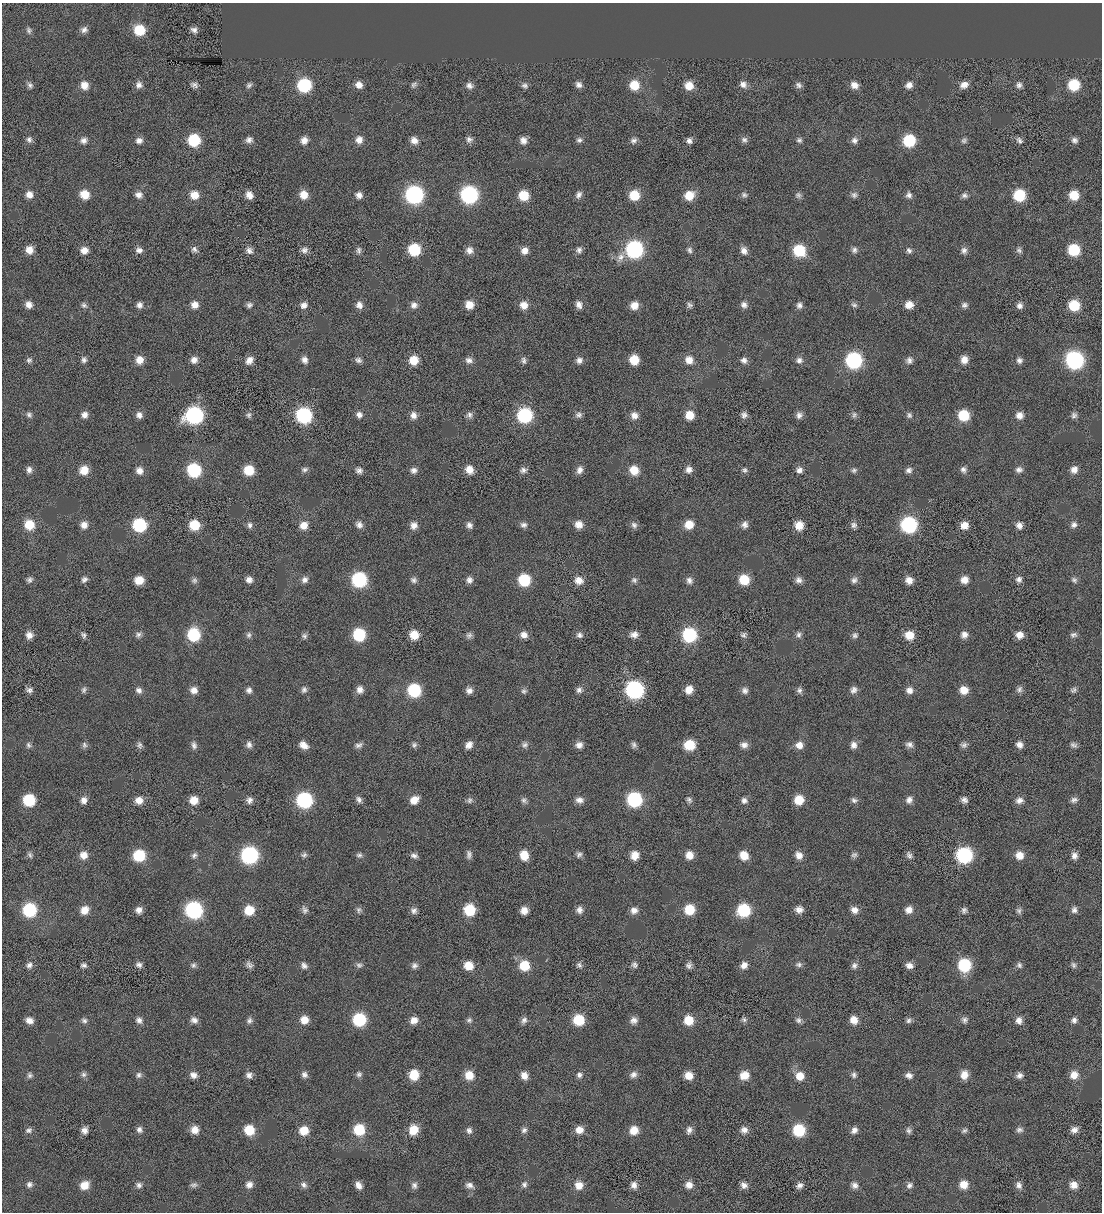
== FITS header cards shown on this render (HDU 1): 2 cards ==
NAXIS1  =                 1100 / BYTES PER ROW
NAXIS2  =                 1210 / NUMBER OF ROWS

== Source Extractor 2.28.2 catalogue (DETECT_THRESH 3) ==
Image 1100 x 1210 px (HDU 1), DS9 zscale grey, 1 PNG px = 1 image px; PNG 1104 x 1214 px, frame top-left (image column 1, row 1210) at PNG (2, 3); no overlay
Background 2.60e-04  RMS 0.054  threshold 0.163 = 3 sigma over >= 5 px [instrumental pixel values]
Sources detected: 424; all 424 listed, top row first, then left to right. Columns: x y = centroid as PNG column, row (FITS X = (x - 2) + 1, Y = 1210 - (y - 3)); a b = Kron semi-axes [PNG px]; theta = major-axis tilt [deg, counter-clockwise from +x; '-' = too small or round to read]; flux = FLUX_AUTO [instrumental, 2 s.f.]
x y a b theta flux
29 30 8 6 -77 9.4
84 30 9 8 - 16
139 30 9 9 - 120
194 30 8 7 - 15
743 84 9 8 - 19
30 85 9 6 -50 11
84 85 10 9 - 31
139 85 9 8 - 18
194 85 9 7 -23 12
249 85 8 6 49 9.6
304 85 9 9 - 260
359 85 8 7 - 26
414 85 9 6 48 9.9
579 85 8 7 - 16
634 85 9 9 - 73
798 85 9 7 -35 13
854 85 9 8 - 25
909 85 9 7 30 20
964 85 11 8 26 25
1019 85 8 7 - 13
1074 85 9 9 - 130
469 86 9 8 - 16
525 86 9 7 -20 12
689 86 9 8 - 49
29 139 9 8 - 13
83 140 9 8 - 16
139 140 8 7 - 17
194 140 9 9 - 160
249 140 9 7 17 16
304 140 9 8 - 23
359 140 9 8 - 28
414 140 9 8 - 24
469 140 9 8 - 14
523 140 9 8 - 21
579 140 8 7 - 11
634 140 9 7 23 13
744 140 8 7 - 12
799 140 7 7 - 9.8
855 140 9 8 - 16
909 140 9 9 - 190
964 140 8 6 27 9.3
1019 140 9 7 -49 12
1075 140 8 7 - 13
689 141 7 7 - 14
84 194 10 9 - 48
29 195 9 8 - 26
139 195 9 8 - 19
194 195 10 9 - 41
249 195 9 7 -62 26
304 195 9 9 - 41
359 195 8 7 - 19
414 195 10 10 - 700
469 195 10 10 - 640
523 195 9 8 - 88
579 195 9 6 56 15
634 195 9 9 - 88
689 195 9 9 - 63
744 195 8 7 - 10
798 195 8 7 - 11
854 195 9 8 - 12
909 195 8 8 - 15
964 195 8 7 - 12
1019 195 9 9 - 150
1074 195 9 9 - 76
194 249 9 7 -37 12
634 249 11 10 - 600
29 250 8 8 - 35
84 250 8 8 - 28
139 250 9 7 -7 16
249 250 10 8 -52 17
304 250 9 8 - 16
359 250 10 6 84 11
414 250 9 9 - 170
469 250 9 9 - 21
579 250 7 7 - 13
690 250 8 6 -76 11
799 250 10 9 - 160
854 250 8 7 - 12
909 250 8 7 - 11
964 250 9 8 - 15
1019 250 8 7 - 11
1074 250 9 9 - 150
525 251 8 7 - 25
744 251 10 7 -59 21
29 305 8 7 - 22
84 305 8 7 - 11
139 305 8 8 - 16
195 305 8 8 - 27
249 305 7 6 - 12
304 305 10 9 - 19
359 305 9 8 - 21
414 305 9 9 - 18
469 305 8 8 - 43
524 305 9 9 - 31
579 305 9 7 -71 19
634 305 9 8 - 33
689 305 7 7 - 10
744 305 9 8 - 16
799 305 8 7 - 15
854 305 9 6 -18 9.8
909 305 9 8 - 32
964 305 8 7 - 12
1074 305 9 9 - 110
1019 306 7 7 - 16
29 360 7 7 - 9.6
84 360 8 7 - 12
139 360 9 8 - 37
194 360 9 8 - 22
249 360 11 8 52 25
304 360 9 7 -69 18
358 360 9 7 -21 13
414 360 9 9 - 56
469 360 10 7 -24 17
524 360 10 6 -78 11
579 360 8 7 - 17
634 360 8 8 - 71
689 360 10 9 - 33
744 360 8 8 - 16
799 360 9 8 - 17
854 360 10 9 - 490
909 360 9 8 - 15
964 360 8 8 - 29
1019 360 8 8 - 14
1075 360 10 10 - 680
29 415 8 6 -45 11
84 415 8 8 - 19
139 415 8 7 - 19
194 415 11 10 - 540
248 415 8 7 - 9.8
304 415 10 10 - 380
359 415 9 8 - 17
413 415 9 8 - 23
469 415 9 8 - 14
525 415 10 10 - 330
579 415 8 7 - 13
634 415 9 9 - 23
690 415 9 8 - 54
744 415 8 8 - 15
799 415 9 8 - 17
854 415 9 7 73 11
909 415 8 7 - 10
964 415 9 8 - 130
1019 415 9 8 - 25
1074 415 8 7 - 12
305 469 9 7 13 12
29 470 9 8 - 16
84 470 9 9 - 50
194 470 9 9 - 260
249 470 8 8 - 92
359 470 9 7 -24 15
414 470 9 8 - 16
469 470 9 8 - 36
523 470 10 7 9 14
580 470 10 8 71 20
634 470 11 9 -46 53
689 470 9 8 - 20
744 470 7 7 - 9.5
799 470 8 7 - 18
854 470 7 6 - 8.7
909 470 8 6 30 14
963 470 9 7 -59 14
1019 470 9 7 15 14
1074 470 9 8 - 24
139 471 9 8 - 24
579 524 10 9 - 30
689 524 9 8 - 54
29 525 10 9 - 81
84 525 9 9 - 25
139 525 9 9 - 250
194 525 9 8 - 99
250 525 9 7 -87 13
304 525 10 9 - 35
359 525 9 8 - 18
414 525 9 8 - 22
469 525 8 7 - 15
523 525 9 7 -13 14
634 525 9 8 - 14
744 525 9 8 - 18
799 525 9 9 - 46
854 525 9 8 - 14
909 525 10 9 - 450
964 525 8 8 - 34
1019 525 9 8 - 19
1074 525 8 7 - 15
84 579 9 7 40 13
1019 579 8 8 - 14
30 580 8 7 - 11
139 580 8 8 - 51
194 580 8 7 - 10
249 580 8 7 - 19
305 580 9 8 - 17
359 580 9 9 - 370
414 580 8 7 - 12
469 580 8 8 - 16
524 580 9 9 - 170
579 580 10 8 -16 34
634 580 8 8 - 11
689 580 9 8 - 16
744 580 9 8 - 93
799 580 8 8 - 17
854 580 9 7 43 14
909 580 8 8 - 27
964 580 8 8 - 29
1074 580 8 7 - 10
29 635 9 8 - 23
83 635 9 6 -70 11
138 635 9 7 41 12
194 635 10 9 - 200
249 635 8 7 - 11
359 635 9 9 - 190
414 635 9 8 - 58
469 635 8 8 - 12
524 635 9 8 - 24
579 635 9 7 -3 13
634 635 10 8 1 21
689 635 10 10 - 290
744 635 8 7 - 11
799 635 8 7 - 12
855 635 8 7 - 11
909 635 10 9 - 47
964 635 9 8 - 20
1019 635 8 7 - 28
1073 635 9 7 5 11
304 636 8 7 - 10
1019 689 9 8 - 13
29 690 8 7 - 13
84 690 9 7 70 10
139 690 8 7 - 16
194 690 8 8 - 26
249 690 8 7 - 14
304 690 9 7 77 13
360 690 9 8 - 22
414 690 9 9 - 230
469 690 8 7 - 19
579 690 8 8 - 14
634 690 11 10 - 620
689 690 9 7 59 38
745 690 9 8 - 15
799 690 8 7 - 11
853 690 9 8 - 17
909 690 8 8 - 21
964 690 9 8 - 41
1073 690 8 7 - 9.9
524 691 8 7 - 9.7
28 745 8 6 -77 9.8
84 745 9 6 -72 10
140 745 10 7 -70 12
194 745 10 7 -75 14
249 745 9 7 -66 15
304 745 10 7 -30 31
359 745 10 7 18 14
414 745 8 7 - 11
469 745 9 7 51 24
525 745 9 8 - 13
579 745 9 8 - 21
634 745 8 6 -71 11
689 745 9 8 - 97
744 745 9 7 -2 19
799 745 8 8 - 30
854 745 9 8 - 20
909 745 9 7 -18 16
964 745 9 7 2 12
1019 745 8 7 - 20
1074 745 9 6 -21 11
29 800 9 8 - 180
84 800 8 8 - 22
139 800 9 8 - 32
194 800 9 9 - 44
249 800 9 8 - 16
304 800 9 9 - 450
359 800 10 7 -52 14
414 800 11 9 40 36
469 800 9 7 74 11
524 800 9 7 -50 12
579 800 10 8 -6 21
634 800 9 9 - 370
689 800 9 7 -46 11
744 800 8 7 - 15
799 800 9 8 - 66
854 800 8 7 - 11
909 800 8 7 - 18
964 800 7 6 - 15
1019 800 9 7 16 20
1074 800 10 7 16 14
469 854 11 6 -87 14
579 854 8 7 - 12
30 855 9 6 -63 9.7
84 855 9 9 - 36
139 855 9 9 - 160
194 855 8 7 - 11
249 855 10 10 - 610
304 855 8 6 18 10
359 855 8 6 7 9.8
524 855 10 8 -78 54
634 855 9 8 - 37
689 855 8 8 - 38
744 855 9 8 - 50
799 855 10 8 -56 26
854 855 8 7 - 10
909 855 10 7 -66 13
964 855 10 9 - 460
1019 855 9 9 - 38
414 856 9 6 -13 14
1074 856 8 7 - 19
29 910 9 9 - 260
84 910 10 9 - 36
139 910 8 7 - 21
194 910 10 10 - 560
249 910 9 8 - 80
305 910 11 7 -75 14
359 910 8 7 - 10
469 910 10 10 - 110
579 910 9 8 - 17
634 910 9 8 - 21
689 910 9 9 - 91
744 910 9 9 - 210
799 910 9 8 - 22
854 910 9 8 - 23
909 910 9 8 - 25
964 910 9 7 80 12
1074 910 9 7 89 14
414 911 8 8 - 15
524 911 7 7 - 28
1019 911 9 6 -65 9.7
799 964 9 6 -5 12
29 965 9 8 - 15
84 965 8 6 -5 10
139 965 8 7 - 14
193 965 8 7 - 11
249 965 10 7 -35 14
359 965 9 7 -1 11
468 965 9 8 - 50
579 965 9 7 -46 11
635 965 8 7 - 11
689 965 8 7 - 14
744 965 9 8 - 23
909 965 8 7 - 21
964 965 9 9 - 230
1019 965 8 7 - 11
1073 965 9 7 -73 10
304 966 9 7 -52 15
414 966 8 8 - 14
524 966 9 9 - 98
854 966 9 8 - 14
29 1020 9 7 -19 23
84 1020 8 6 -16 11
139 1020 9 8 - 16
194 1020 9 7 -26 18
304 1020 9 8 - 40
359 1020 9 9 - 230
414 1020 9 8 - 28
469 1020 7 7 - 9.9
524 1020 9 7 59 14
579 1020 9 9 - 120
634 1020 9 8 - 19
689 1020 9 8 - 74
744 1020 7 6 - 9.2
798 1020 8 7 - 12
854 1020 9 8 - 34
908 1020 7 7 - 11
964 1020 9 8 - 13
1019 1020 9 7 -85 22
1074 1020 7 7 - 13
249 1021 9 7 40 12
84 1074 8 7 - 11
359 1074 8 7 - 11
30 1075 7 7 - 9.9
139 1075 8 7 - 12
193 1075 9 7 -29 21
249 1075 8 8 - 17
304 1075 8 8 - 15
414 1075 9 8 - 75
469 1075 10 10 - 47
524 1075 9 7 -64 25
579 1075 8 8 - 13
633 1075 10 8 28 17
689 1075 8 7 - 42
744 1075 10 8 11 49
854 1075 8 7 - 11
909 1075 9 7 -13 18
964 1075 10 8 80 35
1019 1075 8 7 - 16
1074 1075 9 9 - 38
800 1076 9 9 - 48
29 1130 9 7 25 12
84 1130 8 7 - 19
139 1130 8 7 - 14
195 1130 9 9 - 31
249 1130 9 9 - 82
304 1130 9 8 - 60
359 1130 9 9 - 130
413 1130 11 9 71 64
469 1130 9 7 -85 14
524 1130 9 8 - 12
579 1130 9 8 - 33
634 1130 10 9 - 43
689 1130 10 7 73 16
744 1130 10 9 - 20
799 1130 9 9 - 170
854 1130 9 7 49 18
909 1130 8 7 - 11
1019 1130 9 7 9 12
1074 1130 9 7 27 20
964 1131 8 5 30 8.3
29 1184 8 8 - 14
524 1184 9 8 - 13
964 1184 8 8 - 45
84 1185 9 8 - 47
139 1185 8 7 - 12
194 1185 10 7 6 11
249 1185 9 8 - 20
304 1185 9 7 -50 14
358 1185 9 6 -59 22
414 1185 9 8 - 15
469 1185 11 7 -16 18
579 1185 9 9 - 38
634 1185 9 7 -74 20
689 1185 10 9 - 26
744 1185 9 7 -32 18
800 1185 9 6 26 16
854 1185 9 8 - 17
909 1185 9 7 43 14
1019 1185 10 7 -68 16
1074 1185 9 9 - 28